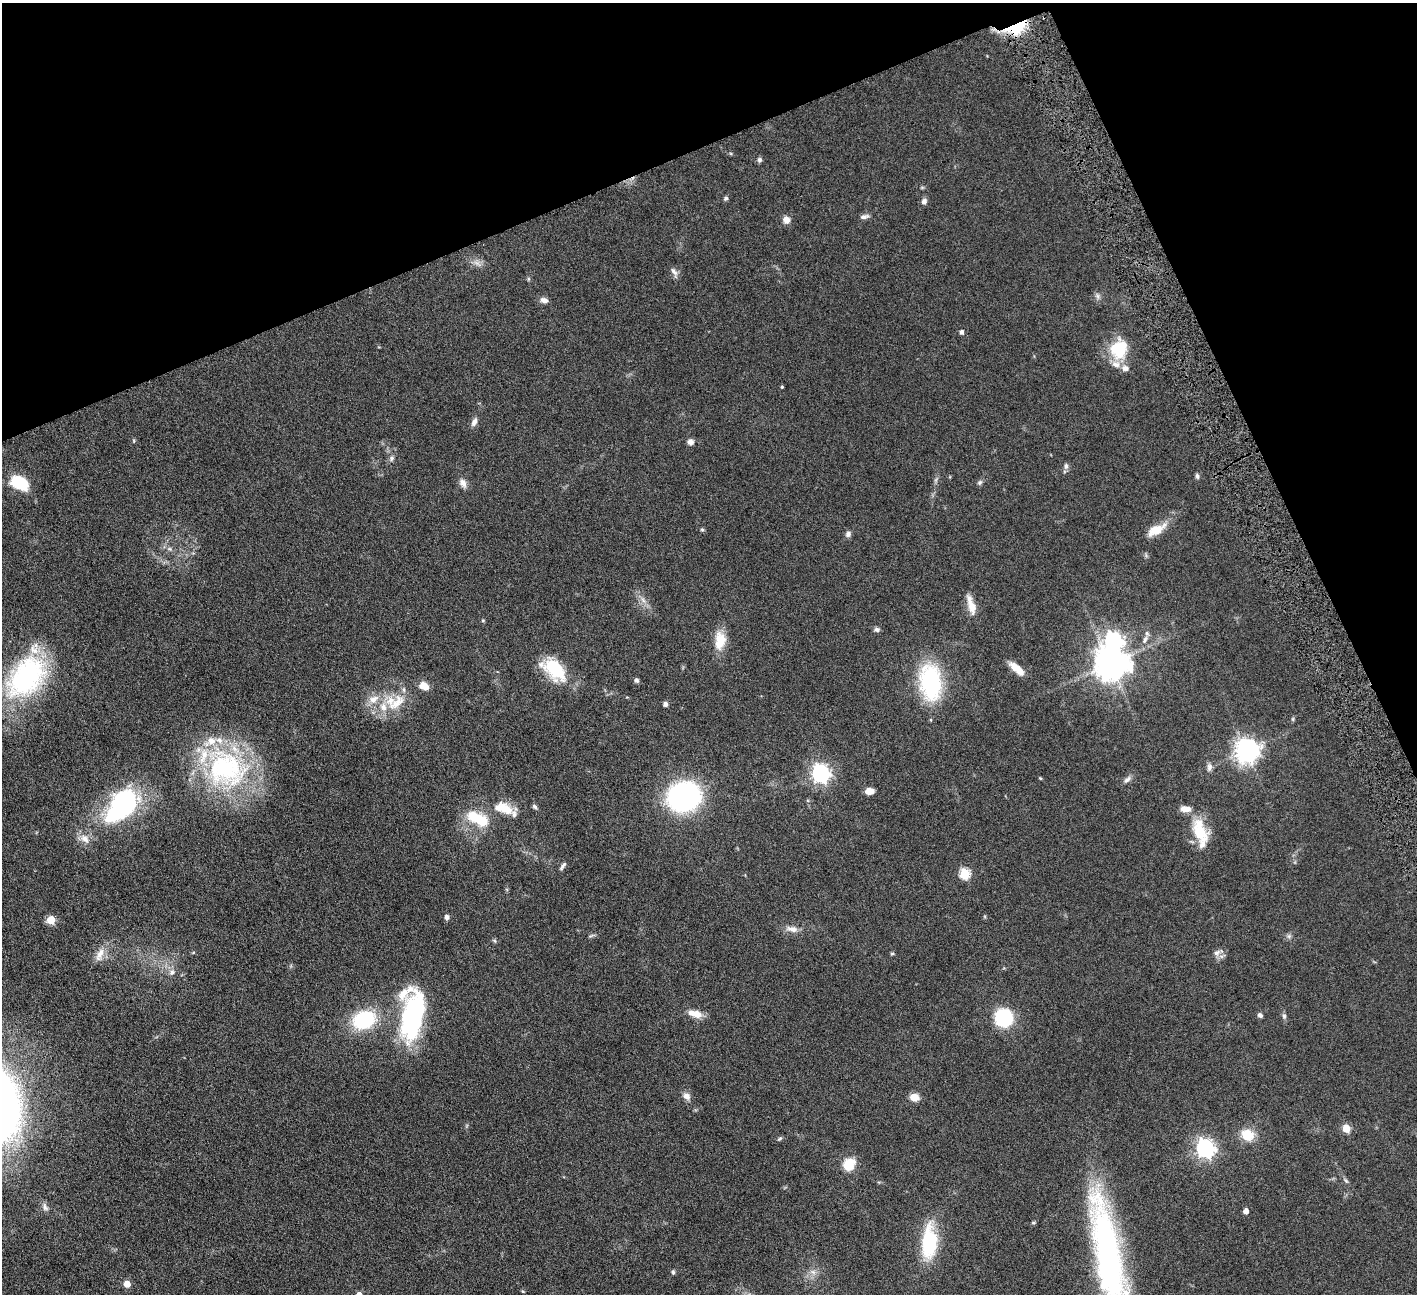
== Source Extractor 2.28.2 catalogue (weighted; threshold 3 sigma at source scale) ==
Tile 3 of 4 x 4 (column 3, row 1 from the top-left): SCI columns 2834-4248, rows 4173-5464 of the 5666 x 5629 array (HDU 1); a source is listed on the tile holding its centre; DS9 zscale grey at full resolution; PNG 1419 x 1296 px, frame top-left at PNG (2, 3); no overlay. Shown black and unused: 20% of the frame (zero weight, under 4 of 8 exposures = <1% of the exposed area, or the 3 px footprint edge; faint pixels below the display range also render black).
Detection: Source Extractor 2.28.2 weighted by HDU 2 'WHT'; one run over the whole footprint, this tile lists its part. Background 0.128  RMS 0.0061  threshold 0.0249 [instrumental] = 3 sigma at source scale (4.09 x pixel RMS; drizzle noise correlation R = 1.36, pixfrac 0.8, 0.05/0.05 arcsec/px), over >= 5 px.
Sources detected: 109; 1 too faint to see at this stretch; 3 inside a brighter object's white glare — not listed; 12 inside a brighter listed object's ellipse — not listed separately; the other 93 listed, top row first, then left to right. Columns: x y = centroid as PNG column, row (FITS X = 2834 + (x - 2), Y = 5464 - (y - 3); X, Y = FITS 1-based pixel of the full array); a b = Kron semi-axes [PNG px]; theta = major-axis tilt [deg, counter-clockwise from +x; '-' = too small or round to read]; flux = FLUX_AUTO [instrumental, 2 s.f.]
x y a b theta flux
1016 30 29 14 2 16
760 160 6 6 - 1.3
726 198 6 5 - 1.1
924 201 8 7 - 1.8
864 216 12 6 12 1.9
786 220 9 8 - 3.6
674 272 16 7 -65 2.4
528 279 6 4 90 0.69
1097 296 9 6 -62 1.7
544 300 10 7 -12 2.3
962 332 5 4 - 1.7
1119 349 25 20 74 21
782 387 3 3 - 0.61
474 422 12 6 66 2.5
134 441 6 3 -72 0.56
690 442 8 7 - 2.1
392 458 8 6 65 1.5
1066 466 8 6 90 1.5
1197 476 6 4 -65 1.2
980 482 8 6 45 1.2
19 483 20 13 -31 19
463 483 13 8 -63 3.1
702 530 5 5 - 0.74
1156 530 26 11 29 9.1
848 534 8 7 - 1.9
169 549 8 5 -19 1.5
643 600 10 5 -55 2.3
971 605 28 9 -74 6.3
483 620 6 4 0 0.57
877 629 7 6 - 1.6
1145 639 13 6 63 2.7
722 640 24 13 -63 8.9
1113 641 8 8 - 190
1110 664 10 9 - 950
554 669 33 18 -43 26
1017 669 20 7 -41 6.8
26 677 54 35 50 84
637 680 7 5 -58 1.2
930 682 35 20 -82 60
424 686 11 8 -31 6
374 699 16 11 29 6.7
397 703 33 15 43 16
665 704 4 4 - 2.3
1293 719 6 4 90 0.71
931 720 5 3 - 0.47
1246 751 8 8 - 460
1209 767 11 7 84 2.2
226 769 62 52 -31 95
821 773 7 7 - 240
1040 778 5 4 - 0.47
1127 779 12 6 41 2
869 791 8 5 -1 5.2
684 797 18 16 19 170
124 803 39 28 39 67
535 807 7 5 -50 1.3
504 808 28 13 -17 13
478 819 28 14 -27 19
1200 831 35 17 -68 19
85 838 15 10 -38 4.7
563 866 13 4 53 1.5
965 874 6 5 - 37
447 917 5 5 - 2.4
51 920 5 5 - 17
792 929 17 8 -11 4.1
591 936 8 3 19 0.87
1289 936 6 6 - 1.3
494 941 6 4 -45 0.78
1217 953 10 8 37 2.6
100 954 21 9 65 5.8
892 954 6 4 1 0.63
172 972 9 7 45 2.2
697 1014 11 8 -18 5.9
1260 1015 6 5 - 1.5
413 1016 56 26 83 65
1284 1016 8 5 -80 1.3
1003 1018 15 14 - 40
364 1020 20 15 21 42
686 1096 11 8 -51 2.9
915 1097 8 7 - 6.4
1346 1128 5 5 - 15
1247 1135 14 13 - 11
780 1139 7 4 43 0.82
1205 1148 7 7 - 230
849 1165 17 14 50 10
1346 1181 9 4 -54 1.1
45 1207 12 7 -66 2.2
1246 1211 5 4 - 3.8
929 1242 30 14 86 41
1108 1254 140 28 -80 200
673 1272 6 4 -89 0.91
813 1272 9 6 -14 2.3
127 1284 5 5 - 8.2
523 1291 5 4 - 0.54
Overlapping masked pixels (flux is a lower limit): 1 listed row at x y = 1016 30
Isophote crosses this tile's border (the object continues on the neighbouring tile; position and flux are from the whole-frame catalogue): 1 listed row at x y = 1108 1254